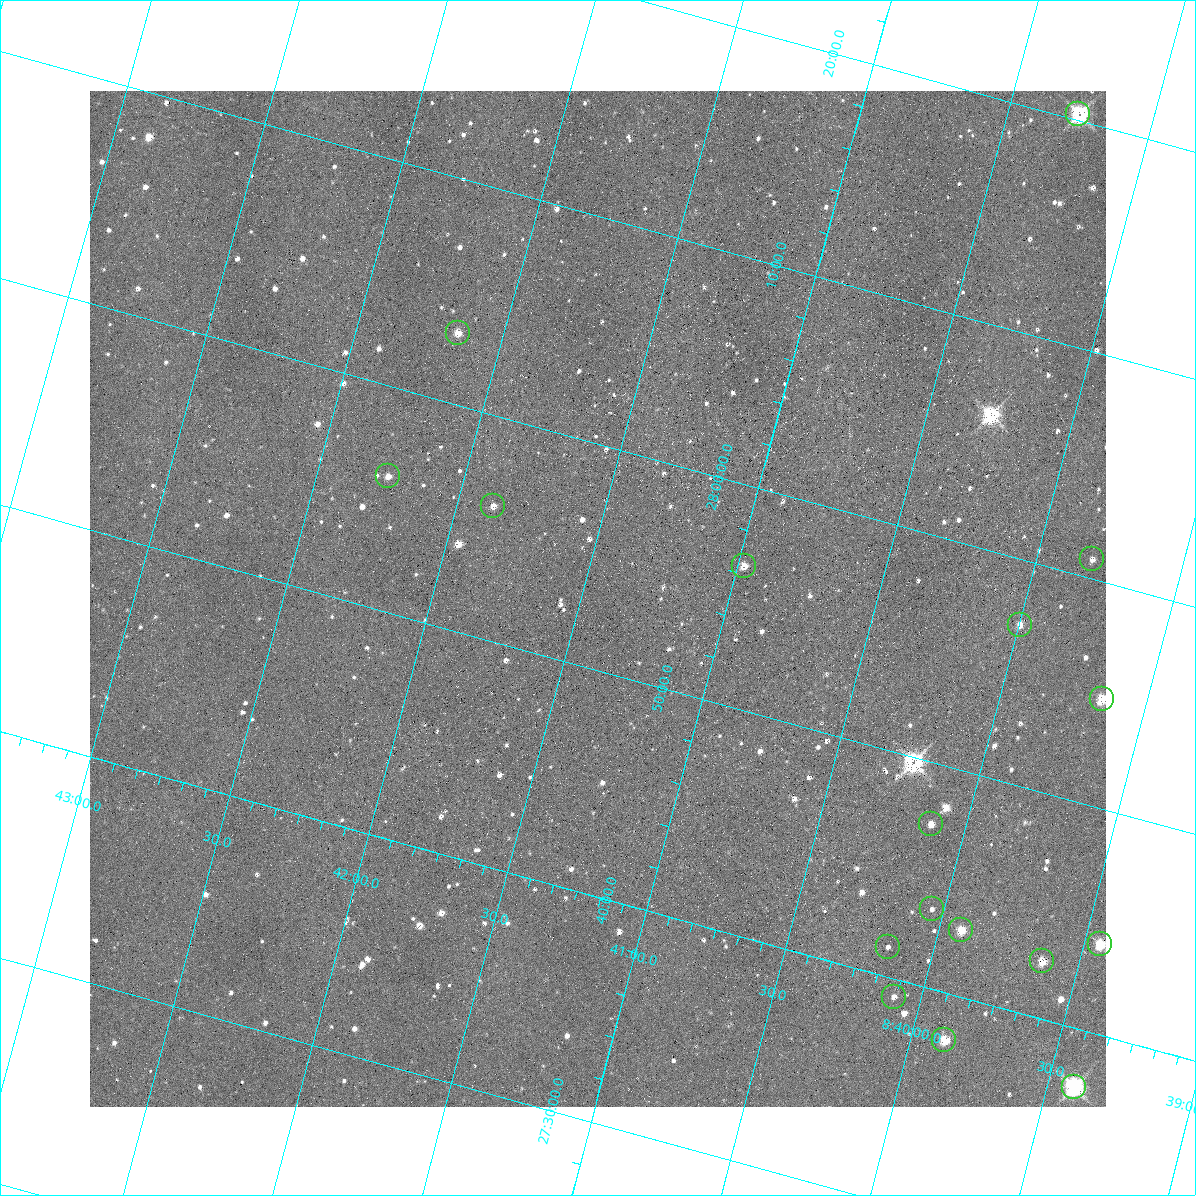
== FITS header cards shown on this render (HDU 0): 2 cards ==
NAXIS1  =                 1016 / length of data axis 1
NAXIS2  =                 1016 / length of data axis 2

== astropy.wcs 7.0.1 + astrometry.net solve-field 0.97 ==
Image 1016 x 1016 px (HDU 0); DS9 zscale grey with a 90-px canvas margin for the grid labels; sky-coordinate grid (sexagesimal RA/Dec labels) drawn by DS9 from the SOLVED WCS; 17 Tycho-2 reference stars matched to detected sources circled (green)
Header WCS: RA---SIN-SIP/DEC--SIN-SIP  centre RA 08:41:26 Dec +27:53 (130.36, +27.89 deg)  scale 2.78 x 2.74 arcsec/px (non-square pixels)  FOV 47.0' x 46.4'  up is +15 deg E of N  parity normal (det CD < 0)
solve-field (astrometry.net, Tycho-2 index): VERIFIED the header's WCS against the Tycho-2 star catalogue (verified at 3 index scales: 11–17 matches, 0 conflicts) and refined it, rather than solving blind
Solved WCS: RA---TAN-SIP/DEC--TAN-SIP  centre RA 08:41:27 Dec +27:53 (130.36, +27.89 deg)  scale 2.77 x 2.74 arcsec/px (non-square pixels)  FOV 47.0' x 46.4'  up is +15 deg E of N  parity normal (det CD < 0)
The solver's refit moves the header's centre by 0.54 arcsec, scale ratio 0.9997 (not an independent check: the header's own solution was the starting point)
Tycho-2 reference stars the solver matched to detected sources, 17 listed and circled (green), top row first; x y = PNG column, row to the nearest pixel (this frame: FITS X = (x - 90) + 1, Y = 1016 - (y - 91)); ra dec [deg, ICRS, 3 dp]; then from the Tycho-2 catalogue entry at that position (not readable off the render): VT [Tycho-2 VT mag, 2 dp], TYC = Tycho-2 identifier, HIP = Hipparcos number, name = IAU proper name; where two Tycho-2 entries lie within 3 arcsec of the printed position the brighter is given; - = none
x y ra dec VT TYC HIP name
1078 114 130.065 +28.338 9.96 1948-1202-1 - -
458 333 130.539 +28.053 11.45 1948-1633-1 - -
388 476 130.564 +27.933 11.58 1948-1744-1 42710 -
493 506 130.469 +27.933 11.83 1948-928-1 - -
1092 559 129.952 +28.014 12.07 1948-1137-1 - -
744 566 130.245 +27.940 10.68 1948-968-1 - -
1020 625 129.999 +27.952 11.86 1948-1111-1 - -
1102 699 129.913 +27.914 11.05 1948-1462-1 - -
931 824 130.029 +27.788 11.13 1948-1347-1 - -
932 909 130.010 +27.725 11.85 1948-1733-1 - -
961 930 129.981 +27.716 11.30 1948-1835-1 - -
1100 944 129.861 +27.733 10.87 1948-1337-1 - -
888 947 130.039 +27.689 12.49 1948-1451-1 - -
1042 961 129.906 +27.709 11.59 1948-1550-1 - -
894 997 130.023 +27.653 12.40 1948-1556-1 - -
944 1040 129.971 +27.632 10.24 1948-1607-1 - -
1074 1087 129.852 +27.623 9.77 1948-1506-1 - -